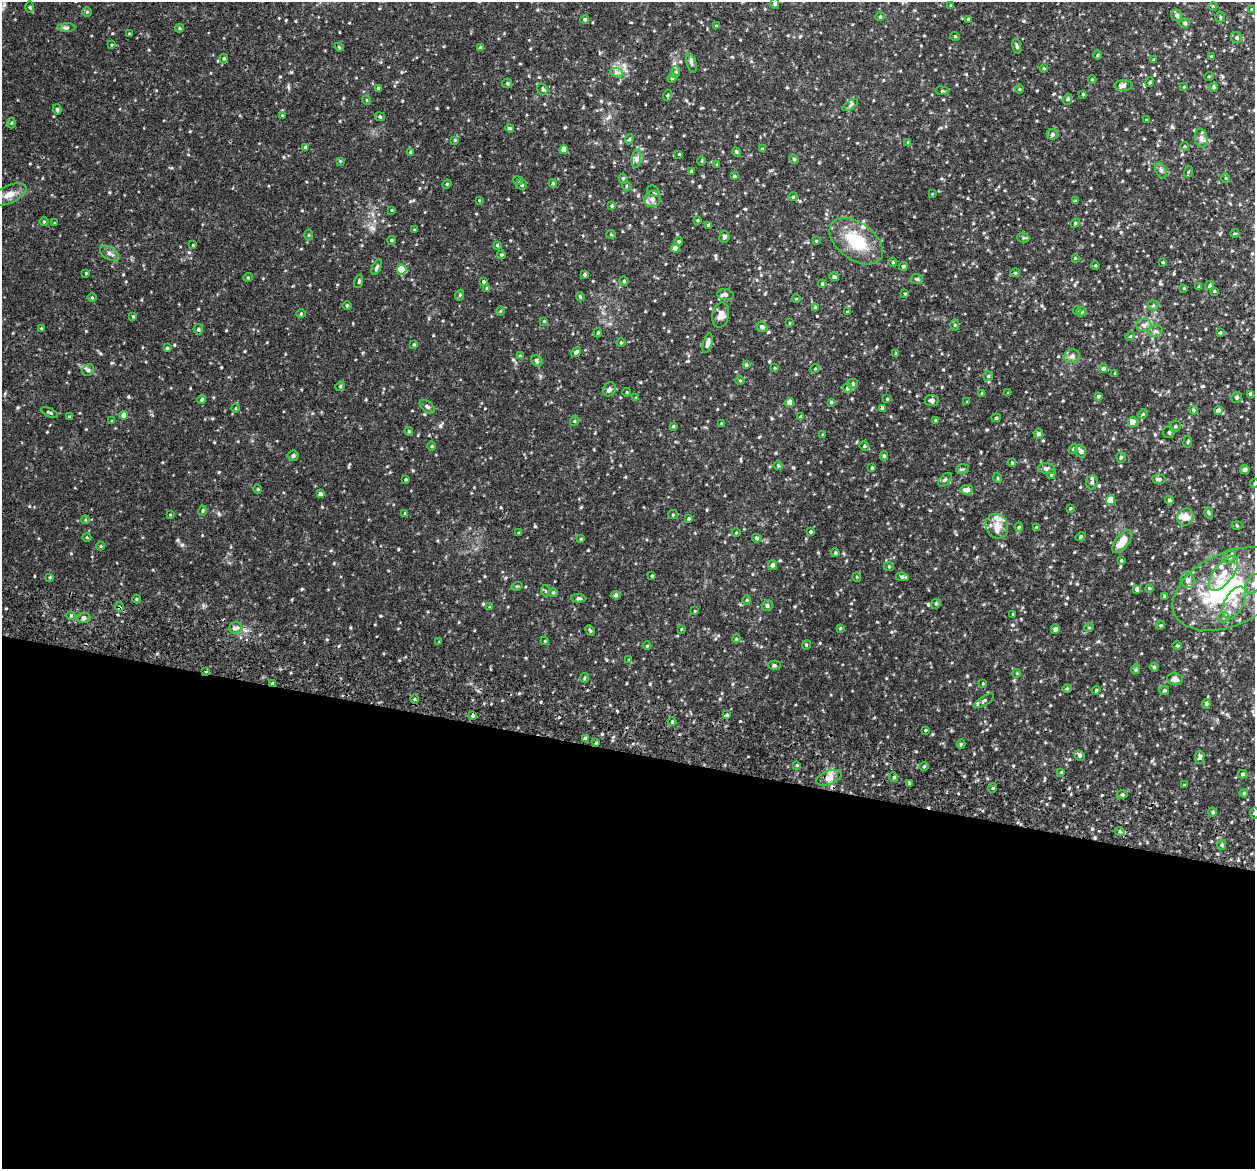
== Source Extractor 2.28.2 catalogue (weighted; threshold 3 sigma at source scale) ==
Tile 14 of 4 x 4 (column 2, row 4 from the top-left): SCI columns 1269-2521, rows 178-1344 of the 5042 x 5143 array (HDU 1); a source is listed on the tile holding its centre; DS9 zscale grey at full resolution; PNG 1257 x 1171 px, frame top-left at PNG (2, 2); each listed source drawn as its Kron ellipse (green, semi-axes under 4 px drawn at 4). Shown black and unused: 36% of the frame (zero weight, under 2 of 3 exposures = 3% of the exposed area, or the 3 px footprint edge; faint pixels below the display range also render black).
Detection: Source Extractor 2.28.2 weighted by HDU 2 'WHT'; one run over the whole footprint, this tile lists its part. Background 0.0505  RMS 0.0062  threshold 0.028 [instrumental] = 3 sigma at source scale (4.5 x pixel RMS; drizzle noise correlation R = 1.50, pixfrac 1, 0.05/0.05 arcsec/px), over >= 5 px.
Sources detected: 357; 1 inside a brighter object's white glare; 1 cosmic-ray / hot-pixel residue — neither listed nor drawn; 6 inside a brighter listed object's ellipse — not listed separately; the other 349 listed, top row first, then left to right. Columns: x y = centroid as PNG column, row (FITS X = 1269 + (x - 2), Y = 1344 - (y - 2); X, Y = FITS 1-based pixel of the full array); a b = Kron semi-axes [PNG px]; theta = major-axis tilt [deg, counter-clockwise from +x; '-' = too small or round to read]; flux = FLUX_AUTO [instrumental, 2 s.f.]
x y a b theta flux
775 4 5 4 - 0.89
951 5 3 3 - 0.54
1213 6 4 3 - 0.48
29 7 6 4 -89 0.73
1251 9 3 2 - 0.42
87 12 4 4 - 0.64
1177 15 6 5 - 1.5
880 17 5 4 - 0.61
1220 17 5 5 - 0.7
585 19 4 4 - 0.99
968 19 3 3 - 0.51
1185 23 5 4 - 0.96
716 26 4 4 - 0.48
66 28 9 4 1 1.1
179 28 4 4 - 0.73
129 33 4 2 - 0.47
955 36 5 3 - 0.49
1237 38 6 5 - 1.3
111 45 4 3 - 0.53
1017 46 7 4 -79 1
339 47 4 3 - 0.53
480 47 4 3 - 0.63
1098 55 5 3 - 0.59
1212 56 4 3 - 0.63
224 58 5 4 - 0.74
1153 60 4 2 - 0.44
691 63 10 4 -72 1.4
1044 68 4 4 - 0.6
676 72 6 4 84 0.87
617 73 7 4 -18 1.4
1209 76 5 3 - 0.52
672 78 4 4 - 0.64
1092 80 4 3 - 0.52
1150 82 5 3 - 0.57
507 83 5 5 - 0.72
1123 86 9 5 -2 2.1
1184 87 3 3 - 0.45
1214 87 4 4 - 0.72
378 88 4 4 - 0.53
543 89 6 5 - 0.95
1019 89 4 3 - 0.45
942 91 7 3 -8 0.74
1083 94 4 3 - 0.48
668 95 5 3 - 0.64
1068 99 5 3 - 0.58
367 100 5 3 - 0.47
850 105 9 3 34 1
57 109 5 4 - 0.96
282 115 4 3 - 0.44
380 117 5 4 - 0.7
1146 120 3 3 - 0.6
11 123 5 3 - 0.59
510 128 4 3 - 0.71
1052 134 5 5 - 1.6
1201 138 9 6 -80 2.3
629 139 5 4 - 0.78
455 140 3 3 - 0.56
908 142 4 4 - 0.57
1184 146 4 3 - 0.57
305 147 3 3 - 1.1
762 149 4 3 - 0.66
564 150 4 4 - 4.8
411 152 4 3 - 0.65
736 152 5 4 - 0.88
679 154 4 3 - 0.48
637 159 9 4 82 1.8
794 159 5 4 - 0.68
340 161 4 4 - 0.56
702 161 4 3 - 0.57
717 165 4 3 - 0.61
691 171 4 3 - 0.9
1161 171 8 5 -64 1.5
1188 172 6 3 71 0.62
734 176 4 4 - 0.51
623 178 5 4 - 0.89
1226 178 5 3 - 0.47
518 181 5 3 - 0.62
553 183 4 4 - 0.67
447 184 5 4 - 0.61
522 185 5 5 - 1
626 186 5 3 - 0.49
653 191 6 5 - 1.1
932 194 4 2 - 0.36
9 195 19 8 25 5
793 197 5 4 - 0.68
652 199 8 8 - 3.2
479 200 3 2 - 0.38
1075 201 4 4 - 0.54
612 206 4 3 - 0.56
392 210 4 2 - 0.38
697 220 4 3 - 0.55
44 222 4 3 - 0.54
55 223 3 2 - 0.42
1075 223 5 4 - 0.64
709 226 4 4 - 1.6
414 230 4 2 - 0.46
1235 233 4 3 - 0.55
611 234 5 3 - 0.49
309 235 5 3 - 0.59
724 237 6 5 - 1.2
1023 238 6 5 - 0.96
391 240 4 3 - 0.69
679 241 4 4 - 0.91
816 241 4 3 - 0.47
856 241 30 18 -36 22
193 245 3 2 - 0.46
497 245 4 4 - 0.6
675 248 4 4 - 2.7
109 253 10 6 -32 1.9
501 255 4 3 - 0.73
1075 258 3 3 - 0.46
893 262 4 3 - 0.49
1163 262 3 3 - 0.51
1095 265 4 3 - 0.56
903 266 4 3 - 0.77
377 267 8 4 67 1.1
402 270 5 5 - 19
86 273 3 3 - 0.47
1015 273 5 3 - 0.55
585 274 3 3 - 1.1
248 277 5 3 - 0.49
834 277 5 4 - 1.2
917 279 6 5 - 1
359 281 7 4 77 0.87
624 281 5 4 - 0.63
483 282 3 3 - 0.8
822 284 4 3 - 0.67
1210 286 4 4 - 0.83
1199 287 4 3 - 0.75
487 288 3 3 - 0.78
1184 288 4 4 - 0.51
1214 291 3 3 - 0.62
905 293 4 2 - 0.47
460 295 5 3 - 0.63
726 295 8 5 -8 2
580 297 4 3 - 0.56
92 298 5 3 - 0.57
796 299 4 3 - 0.42
347 305 5 3 - 0.58
1153 305 5 5 - 0.91
815 308 4 3 - 0.67
500 311 5 3 - 0.45
1077 311 4 3 - 0.52
847 312 3 3 - 0.49
1082 312 5 4 - 0.76
301 313 4 3 - 0.51
721 315 12 8 77 3.7
133 316 4 3 - 0.62
544 321 3 3 - 0.58
790 323 4 3 - 0.43
955 325 6 4 89 0.75
1144 325 7 6 - 1.9
762 327 6 5 - 1.3
41 328 4 3 - 0.46
198 329 5 4 - 0.78
1155 331 7 5 20 1.5
1220 332 3 3 - 0.64
598 333 4 3 - 0.7
1130 336 5 4 - 0.65
621 343 5 3 - 0.51
708 343 10 4 75 2.1
414 344 4 3 - 0.54
167 348 4 3 - 0.65
576 352 5 3 - 1.2
896 354 4 3 - 0.61
520 356 4 4 - 0.54
1072 356 8 6 14 2
537 361 6 5 - 1
746 365 3 3 - 0.69
775 368 4 3 - 0.49
1103 368 5 4 - 1.2
815 369 5 3 - 0.46
88 370 6 5 - 1.2
1115 373 3 3 - 0.52
988 376 5 4 - 0.76
740 381 5 3 - 0.54
853 384 5 5 - 1.1
340 386 4 4 - 0.77
848 388 5 4 - 1.6
609 389 7 6 - 1.6
627 392 4 3 - 0.47
982 393 4 3 - 0.58
1008 393 4 4 - 0.45
1251 394 4 4 - 2.2
1098 396 4 3 - 0.94
1237 397 5 5 - 0.98
636 398 4 3 - 0.52
887 399 4 4 - 0.51
202 400 4 4 - 1.2
932 401 7 5 -6 1.7
831 402 4 3 - 1
967 402 3 2 - 0.39
790 403 4 4 - 5.5
427 407 9 5 -37 1.3
236 408 4 3 - 0.55
882 408 4 3 - 1.3
1193 410 5 4 - 0.75
1218 411 4 4 - 3.4
50 413 9 3 -25 0.95
1143 414 5 4 - 0.66
124 415 4 4 - 3.7
69 417 3 3 - 0.64
801 417 4 3 - 0.86
996 418 4 4 - 0.65
935 420 4 3 - 0.62
112 421 4 4 - 0.49
574 421 5 3 - 0.56
1133 422 5 5 - 4.5
721 424 3 3 - 0.5
673 426 3 3 - 0.59
1175 426 6 5 - 1.1
409 431 4 3 - 0.74
1169 432 6 6 - 1.1
1038 434 5 4 - 1.5
823 435 3 3 - 0.69
1188 442 6 3 81 0.69
432 446 4 3 - 0.52
864 446 5 4 - 0.67
1073 449 5 4 - 0.73
1081 451 6 5 - 2
293 456 5 5 - 0.86
884 456 4 4 - 0.94
1121 457 5 4 - 0.88
1012 463 4 3 - 0.65
778 466 5 4 - 0.66
872 468 4 3 - 0.73
962 469 6 5 - 0.89
1047 469 8 5 -9 1.6
1245 470 5 4 - 2
1051 474 5 3 - 0.76
998 478 5 3 - 0.53
406 479 3 3 - 0.69
1159 479 6 5 - 1.7
945 480 8 5 46 1.3
1092 482 7 6 - 1.5
1254 483 4 3 - 0.56
258 489 4 3 - 0.48
967 490 6 4 3 3.4
320 494 4 4 - 1.9
1110 500 5 4 - 12
1169 500 4 4 - 0.99
1070 509 3 3 - 0.59
202 511 5 3 - 0.54
405 513 4 3 - 0.52
1209 513 6 4 -74 0.82
170 515 3 2 - 0.38
673 515 5 4 - 0.73
1185 517 9 7 57 4.7
689 519 4 3 - 0.7
85 520 4 3 - 0.5
997 526 13 11 -63 5.4
1237 526 5 3 - 0.63
1019 527 4 4 - 0.58
1036 528 4 4 - 0.73
810 532 4 4 - 0.73
519 533 4 3 - 0.61
736 533 4 3 - 0.43
1080 537 5 3 - 0.61
87 538 4 3 - 0.47
757 538 5 4 - 1
581 539 4 3 - 0.59
1122 542 13 6 52 7.6
101 546 4 3 - 0.43
835 553 4 3 - 0.67
1230 557 7 5 68 1.4
1121 560 4 3 - 0.62
772 565 5 4 - 1.4
889 567 5 3 - 0.52
1223 573 20 9 53 9.2
652 576 3 3 - 0.59
50 577 4 4 - 0.68
857 577 5 3 - 0.46
902 577 6 4 -7 1.4
1188 580 8 6 -65 2
1253 584 10 7 63 3
517 586 6 3 17 0.63
1149 588 3 3 - 0.6
1137 589 4 4 - 1.7
1230 589 61 36 25 66
546 591 5 3 - 0.6
553 593 4 4 - 0.68
616 595 5 4 - 1
1165 596 4 3 - 1
579 598 7 4 -2 1
136 599 4 3 - 0.47
747 600 5 3 - 0.56
1234 603 17 9 62 6.8
936 604 5 4 - 0.8
767 605 5 5 - 1.4
119 607 5 3 - 0.6
490 607 4 4 - 0.53
695 611 4 2 - 0.43
1013 614 3 3 - 0.57
71 616 4 3 - 0.61
1224 617 5 5 - 1
84 618 7 5 2 1.4
1160 625 4 4 - 0.68
235 628 6 5 - 1.8
840 628 4 3 - 0.56
1089 628 5 3 - 0.49
681 629 3 3 - 0.53
1055 629 5 4 - 1.7
590 630 5 3 - 0.8
736 639 4 3 - 0.52
545 641 4 3 - 0.49
439 642 3 3 - 0.44
806 645 5 3 - 0.51
647 646 4 3 - 0.5
1177 646 5 3 - 0.59
629 660 4 4 - 0.54
774 665 6 4 1 0.91
1154 667 4 4 - 0.73
1136 670 4 4 - 0.85
206 671 4 3 - 0.83
1017 673 4 3 - 0.49
584 678 5 3 - 0.59
1175 679 8 6 -10 2.4
272 683 3 3 - 0.7
983 684 4 2 - 0.46
1067 688 5 3 - 0.55
1096 690 4 4 - 0.61
1164 690 5 4 - 1
414 699 5 3 - 0.65
984 701 11 4 32 1.5
1206 704 5 4 - 0.96
473 715 4 4 - 2.9
727 715 4 3 - 0.95
672 722 4 4 - 0.83
925 730 3 2 - 0.52
585 739 4 4 - 2.2
596 743 3 3 - 0.59
961 744 4 4 - 0.59
1079 756 6 5 - 1.3
1200 757 7 4 82 1.2
797 765 3 3 - 0.55
924 766 5 3 - 0.66
1061 772 4 3 - 0.43
1243 774 4 4 - 1
894 777 5 3 - 0.62
829 778 13 6 20 3.6
909 783 3 3 - 2.1
1184 785 3 3 - 0.4
993 788 5 3 - 0.57
1244 793 4 3 - 0.58
1122 795 5 3 - 0.73
1213 812 5 3 - 0.66
1254 813 5 3 - 0.77
1120 832 5 3 - 0.87
1222 845 5 4 - 1
Overlapping masked pixels (flux is a lower limit): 4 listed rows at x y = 119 607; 206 671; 272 683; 473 715
Isophote crosses this tile's border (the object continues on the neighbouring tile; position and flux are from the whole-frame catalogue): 3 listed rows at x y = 1254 483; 1253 584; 1254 813
Unlisted compact peaks at least as high as the median listed source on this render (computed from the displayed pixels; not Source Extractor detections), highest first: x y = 740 721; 182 545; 291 72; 302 589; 699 186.